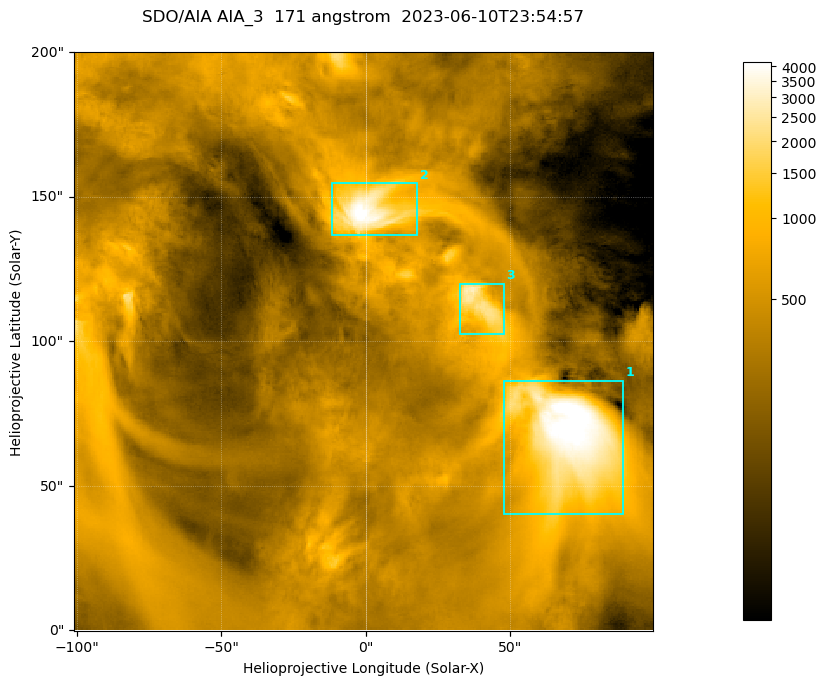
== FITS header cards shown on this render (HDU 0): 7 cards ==
TELESCOP= 'SDO/AIA '
INSTRUME= 'AIA_3   '
WAVELNTH=                  171
WAVEUNIT= 'angstrom'
DATE-OBS= '2023-06-10T23:54:57.350'
CTYPE1  = 'HPLN-TAN'
CTYPE2  = 'HPLT-TAN'

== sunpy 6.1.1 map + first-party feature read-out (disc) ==
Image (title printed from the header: SDO/AIA AIA_3  171 angstrom  2023-06-10T23:54:57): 334 x 334 px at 0.599 arcsec/px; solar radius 945 arcsec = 1577 px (partial field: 1.4% of the solar disc is inside the frame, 100% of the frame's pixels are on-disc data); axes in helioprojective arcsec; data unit not stated in the header (colour bar unlabelled)
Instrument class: DISC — disc imager (sunpy class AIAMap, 171 A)
Bright regions (active regions / flare kernels): reference = the on-disc median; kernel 3 px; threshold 5 sigma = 1109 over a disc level ~357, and >= 1.15x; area >= 111 px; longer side >= 4 px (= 2.4 arcsec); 3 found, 3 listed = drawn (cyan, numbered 1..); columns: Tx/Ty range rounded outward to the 2 arcsec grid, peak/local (2 s.f.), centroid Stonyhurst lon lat
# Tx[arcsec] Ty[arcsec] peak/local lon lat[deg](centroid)
1 48..90 40..86 14 +4 +4
2 -12..18 136..156 13 +0 +9
3 32..48 102..120 8 +2 +7